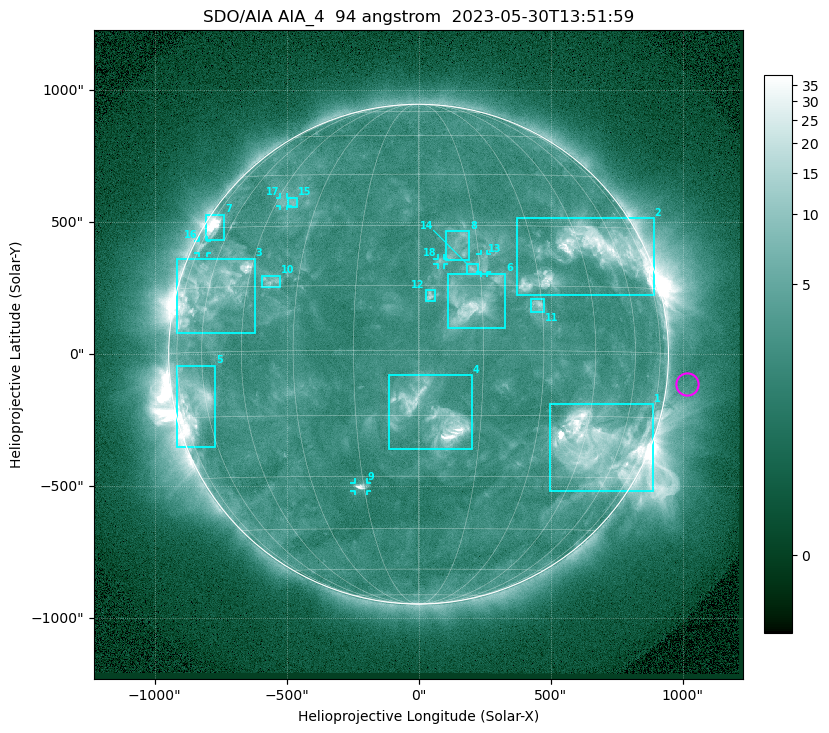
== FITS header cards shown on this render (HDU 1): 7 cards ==
TELESCOP= 'SDO/AIA '           / For AIA: SDO/AIA
INSTRUME= 'AIA_4   '           / For AIA: AIA_ATA1, AIA_ATA2, AIA_ATA3 or AIA_AT
WAVELNTH=                   94 / [angstrom] Wavelength
WAVEUNIT= 'angstrom'           / Wavelength unit: angstrom
DATE-OBS= '2023-05-30T13:51:59.122' / [ISO] Date when observation started; ISO 8
CTYPE1  = 'HPLN-TAN'           / CTYPE1: HPLN
CTYPE2  = 'HPLT-TAN'           / CTYPE2: HPLT

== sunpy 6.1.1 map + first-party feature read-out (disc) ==
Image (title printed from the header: SDO/AIA AIA_4  94 angstrom  2023-05-30T13:51:59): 1024 x 1024 px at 2.4 arcsec/px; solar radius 947 arcsec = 394 px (full disc in frame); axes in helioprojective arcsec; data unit not stated in the header (colour bar unlabelled)
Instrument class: DISC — disc imager (sunpy class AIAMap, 94 A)
Bright regions (active regions / flare kernels): reference = the median radial profile (limb darkening/brightening removed); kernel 9 px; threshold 5 sigma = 3.81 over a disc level ~2.56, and >= 1.15x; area >= 12 px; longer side >= 9 px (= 22 arcsec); searched inside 0.97 R_sun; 18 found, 18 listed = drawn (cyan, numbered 1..; 5 of them under ~33 arcsec drawn as corner ticks so the feature stays visible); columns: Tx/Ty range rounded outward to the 5 arcsec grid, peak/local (2 s.f.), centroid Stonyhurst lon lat
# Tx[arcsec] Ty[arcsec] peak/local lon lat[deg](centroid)
1 500..890 -520..-190 35 +51 -22
2 375..890 220..515 13 +48 +23
3 -915..-620 80..365 7.4 -58 +14
4 -110..205 -360..-80 22 +4 -15
5 -920..-770 -350..-40 13 -66 -11
6 110..330 95..305 8.1 +12 +11
7 -810..-735 435..530 19 -69 +30
8 105..195 355..465 3.3 +10 +25
9 -245..-195 -520..-485 9.7 -16 -33
10 -595..-520 255..300 4 -38 +16
11 425..475 160..210 4.9 +29 +10
12 25..65 200..245 4.8 +3 +13
13 235..260 310..380 3.5 +16 +20
14 185..225 305..340 4 +13 +19
15 -495..-460 560..595 3.1 -39 +37
16 -835..-800 385..430 3.7 -72 +25
17 -525..-495 560..595 2.7 -42 +37
18 70..95 340..365 3.1 +5 +21
Off-limb structures (1.02-1.3 R_sun): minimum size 162 px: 2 found; the strongest spans PA ~225..305 deg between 1.02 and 1.3 R_sun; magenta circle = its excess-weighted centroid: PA ~265 deg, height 1.08 R_sun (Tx ~1015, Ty ~-110 arcsec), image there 1.5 x the reference